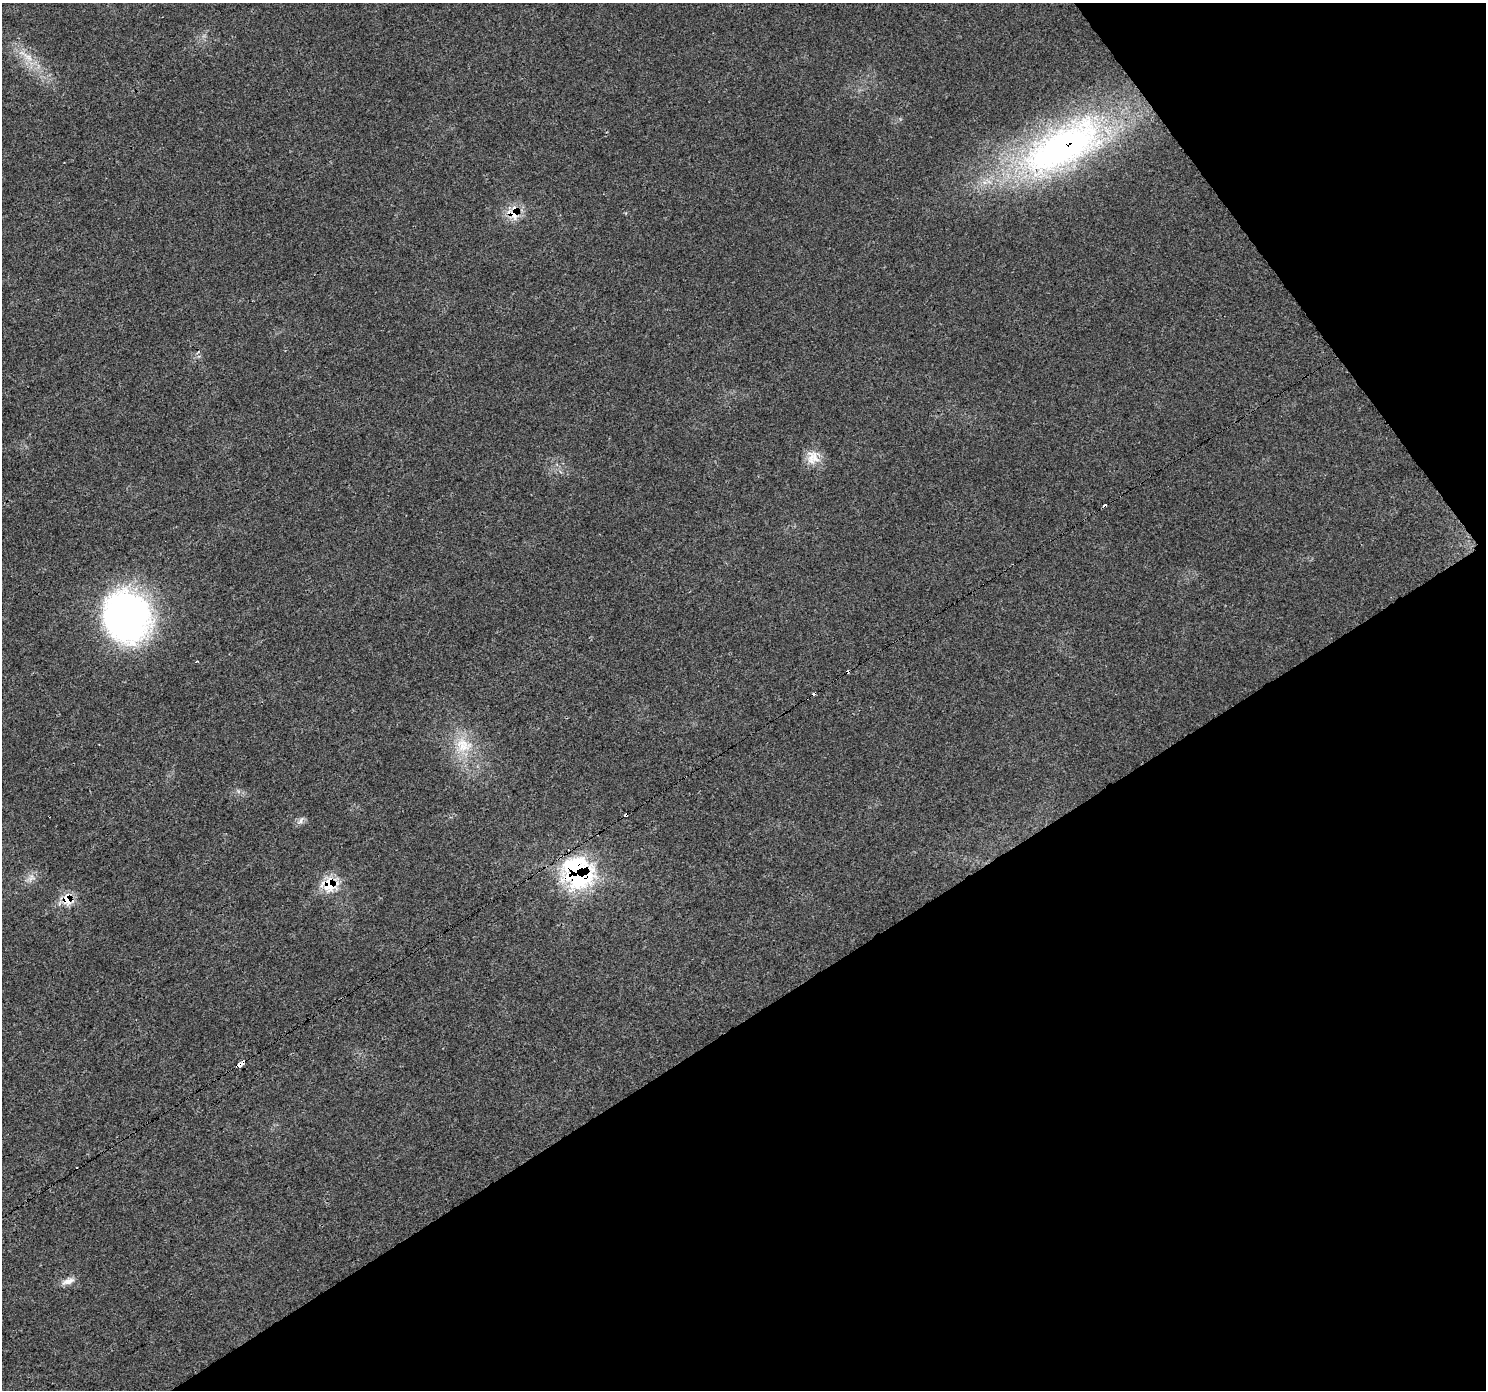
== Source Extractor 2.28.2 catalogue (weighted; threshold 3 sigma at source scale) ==
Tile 12 of 4 x 4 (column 4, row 3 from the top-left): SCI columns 4460-5943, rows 1577-2964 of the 5946 x 5872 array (HDU 1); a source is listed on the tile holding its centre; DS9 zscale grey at full resolution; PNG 1488 x 1392 px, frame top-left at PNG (2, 3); no overlay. Shown black and unused: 33% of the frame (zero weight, under 3 of 4 exposures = <1% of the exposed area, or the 3 px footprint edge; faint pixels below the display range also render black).
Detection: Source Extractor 2.28.2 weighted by HDU 2 'WHT'; one run over the whole footprint, this tile lists its part. Background 0.0202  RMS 0.0031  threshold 0.0139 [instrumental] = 3 sigma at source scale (4.5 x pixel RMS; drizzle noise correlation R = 1.50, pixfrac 1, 0.0396/0.0396 arcsec/px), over >= 5 px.
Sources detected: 19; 3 cosmic-ray / hot-pixel residue — not listed; the other 16 listed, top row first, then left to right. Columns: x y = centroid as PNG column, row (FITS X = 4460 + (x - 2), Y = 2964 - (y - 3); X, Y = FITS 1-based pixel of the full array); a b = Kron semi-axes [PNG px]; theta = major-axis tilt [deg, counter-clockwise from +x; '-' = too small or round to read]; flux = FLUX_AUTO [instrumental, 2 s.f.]
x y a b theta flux
28 57 18 8 -38 4.1
1063 147 116 48 29 120
514 213 21 15 89 5.6
813 458 20 17 70 4.8
1105 506 3 3 - 3.1
126 617 53 47 -76 100
196 661 3 2 - 0.39
463 745 25 21 -36 10
626 815 4 3 - 1.9
301 820 12 5 60 0.93
577 873 28 26 -58 53
31 878 12 7 59 1.7
329 884 14 14 - 9.8
67 899 12 9 -80 5.7
240 1064 6 3 34 27
68 1281 18 8 20 2.3
Overlapping masked pixels (flux is a lower limit): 8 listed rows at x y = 1063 147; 514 213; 1105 506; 626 815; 577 873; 329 884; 67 899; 240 1064